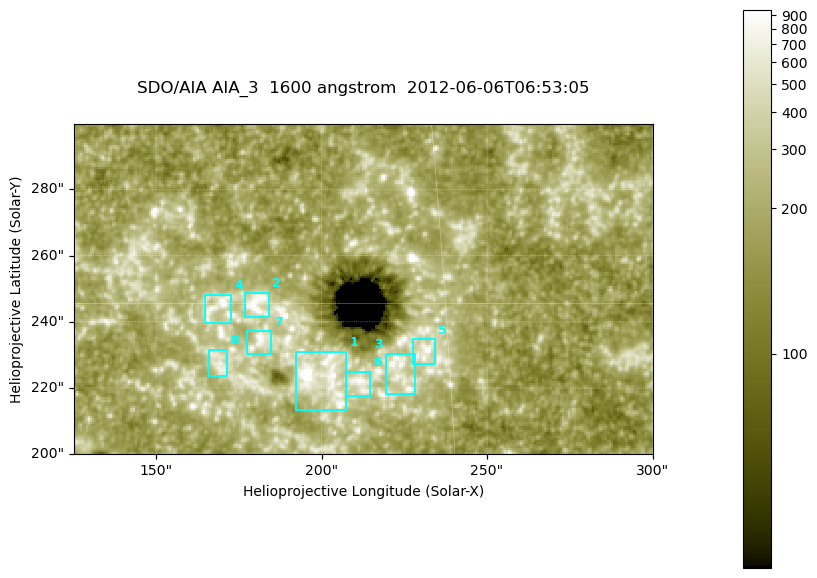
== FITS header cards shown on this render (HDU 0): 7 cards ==
TELESCOP= 'SDO/AIA '
INSTRUME= 'AIA_3   '
WAVELNTH=                 1600
WAVEUNIT= 'angstrom'
DATE-OBS= '2012-06-06T06:53:05.12'
CTYPE1  = 'HPLN-TAN'
CTYPE2  = 'HPLT-TAN'

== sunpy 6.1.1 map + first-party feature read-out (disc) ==
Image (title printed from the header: SDO/AIA AIA_3  1600 angstrom  2012-06-06T06:53:05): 287 x 164 px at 0.609 arcsec/px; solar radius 946 arcsec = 1552 px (partial field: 0.6% of the solar disc is inside the frame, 100% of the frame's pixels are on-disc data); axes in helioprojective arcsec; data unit not stated in the header (colour bar unlabelled)
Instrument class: DISC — disc imager (sunpy class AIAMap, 1600 A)
Bright regions (active regions / flare kernels): reference = the on-disc median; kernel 3 px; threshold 5 sigma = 325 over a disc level ~182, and >= 1.15x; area >= 47 px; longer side >= 3 px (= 1.8 arcsec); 8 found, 8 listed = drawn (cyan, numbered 1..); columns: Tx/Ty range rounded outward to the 2 arcsec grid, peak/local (2 s.f.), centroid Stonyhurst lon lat
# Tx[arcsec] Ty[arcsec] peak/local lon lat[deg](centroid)
1 192..208 212..232 10 +13 +14
2 176..184 240..250 6.5 +11 +15
3 218..228 218..232 5.2 +14 +14
4 164..174 238..248 5.8 +11 +15
5 226..234 226..236 5.5 +15 +14
6 206..216 216..226 5.6 +13 +13
7 176..186 230..238 5.2 +11 +14
8 166..172 222..232 3.8 +11 +14